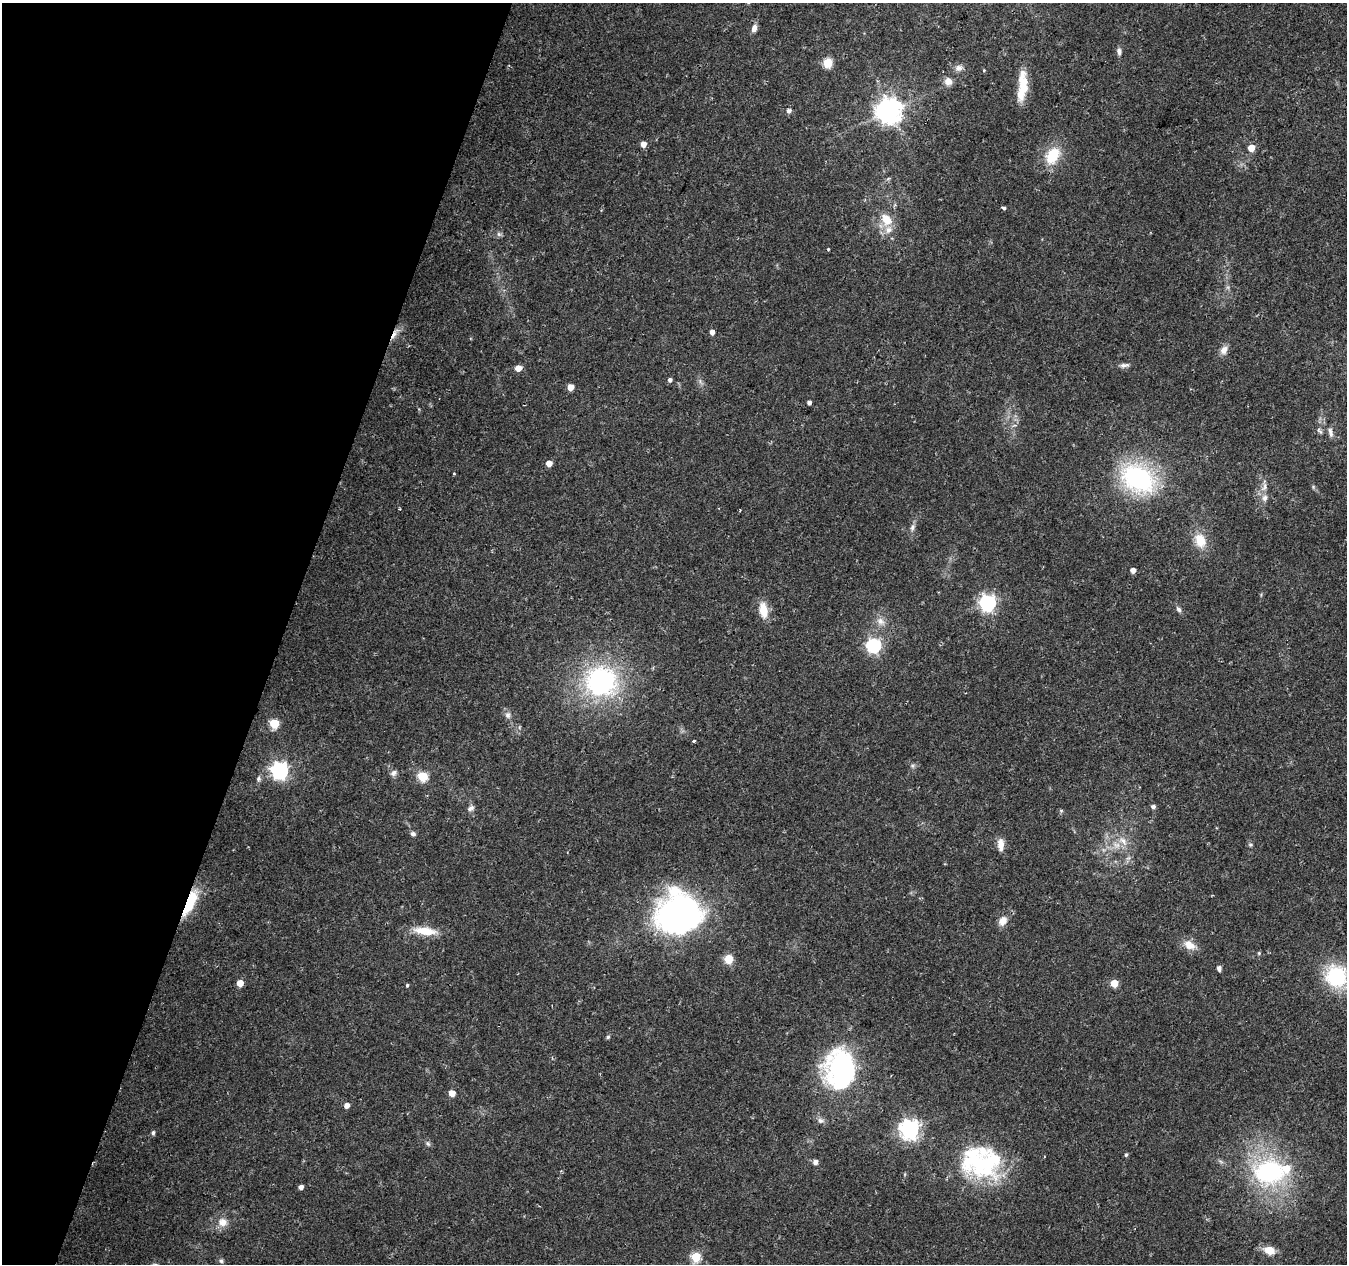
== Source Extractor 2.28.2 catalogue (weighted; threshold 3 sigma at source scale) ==
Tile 9 of 4 x 4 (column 1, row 3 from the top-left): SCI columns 8-1352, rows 1542-2803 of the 5387 x 5542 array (HDU 1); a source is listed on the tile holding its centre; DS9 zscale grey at full resolution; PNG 1349 x 1266 px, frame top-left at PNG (2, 3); no overlay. Shown black and unused: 21% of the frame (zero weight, under 2 of 3 exposures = <1% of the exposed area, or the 3 px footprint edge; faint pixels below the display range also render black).
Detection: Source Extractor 2.28.2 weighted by HDU 2 'WHT'; one run over the whole footprint, this tile lists its part. Background 0.0295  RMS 0.0033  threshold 0.015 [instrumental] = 3 sigma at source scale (4.5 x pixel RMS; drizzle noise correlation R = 1.50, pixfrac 1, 0.0396/0.0396 arcsec/px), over >= 5 px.
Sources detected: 91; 3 inside a brighter object's white glare — not listed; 4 inside a brighter listed object's ellipse — not listed separately; the other 84 listed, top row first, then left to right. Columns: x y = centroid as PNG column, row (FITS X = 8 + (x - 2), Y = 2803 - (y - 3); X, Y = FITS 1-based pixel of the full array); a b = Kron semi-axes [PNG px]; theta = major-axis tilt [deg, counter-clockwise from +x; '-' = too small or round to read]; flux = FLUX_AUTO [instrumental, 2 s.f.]
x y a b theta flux
748 3 3 3 - 0.29
754 28 10 7 73 1.7
1119 51 8 6 -84 1.3
828 63 5 5 - 17
959 68 11 8 17 1.6
984 70 4 3 - 0.26
948 81 9 9 - 2.2
1022 86 35 10 84 9.2
789 111 5 5 - 1.3
889 111 8 8 - 360
643 144 5 5 - 3.1
1251 148 5 5 - 5.4
1052 156 18 12 59 11
1003 208 4 3 - 1.8
886 219 15 11 -57 5.6
499 234 7 6 - 0.76
828 249 3 3 - 0.53
712 332 5 4 - 1.8
395 334 20 5 57 2.5
1224 350 12 9 63 2.1
1124 365 14 6 6 1.3
518 368 5 5 - 3.4
670 380 5 4 - 1
570 387 5 5 - 4.4
809 403 4 4 - 1.1
1319 431 11 4 -47 0.75
1330 432 14 5 -77 1.3
549 463 5 4 - 3.4
454 474 3 3 - 0.62
1138 478 30 23 -33 54
1264 487 13 5 79 1.7
740 510 2 2 - 0.32
912 527 11 6 67 1.2
1200 540 17 12 -70 6.7
1133 570 4 4 - 2.3
987 603 7 6 - 110
1178 609 8 5 -51 0.93
763 610 20 10 -81 5.3
880 621 11 10 - 2.4
873 646 6 6 - 66
601 681 34 31 -1 54
508 715 9 7 -88 1.4
274 724 5 5 - 18
694 741 3 3 - 0.65
280 771 7 7 - 130
393 773 10 7 41 1.2
423 776 5 5 - 21
258 779 8 6 88 0.96
1153 807 5 5 - 0.97
471 808 10 7 32 1.2
1061 811 6 4 0 0.44
413 834 7 6 - 0.91
1123 841 17 9 -50 3.4
1001 845 16 8 -89 2.9
1250 845 6 5 - 0.52
189 903 25 8 64 17
687 911 53 39 -2 93
1003 921 12 9 57 2.9
425 931 31 10 -6 7.4
1189 945 17 11 -27 3.8
1259 953 5 4 - 0.42
728 959 5 5 - 15
1219 968 6 5 - 0.9
1336 976 21 20 - 25
240 983 5 5 - 4.8
1114 983 5 5 - 8
407 985 4 3 - 0.48
608 1037 5 5 - 0.61
841 1068 44 37 76 49
452 1093 5 5 - 4.9
347 1105 5 5 - 2
821 1121 9 7 -2 1.3
910 1129 7 7 - 180
153 1133 5 4 - 0.79
428 1144 7 5 -43 0.7
1126 1155 5 4 - 0.59
815 1162 7 7 - 1.2
977 1163 51 37 -48 39
1269 1172 36 29 -1 46
301 1187 4 4 - 1.6
223 1222 13 12 - 3.3
1269 1250 7 6 - 8.1
696 1257 5 5 - 21
221 1261 6 6 - 0.72
Overlapping masked pixels (flux is a lower limit): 2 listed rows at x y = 395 334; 189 903
Isophote crosses this tile's border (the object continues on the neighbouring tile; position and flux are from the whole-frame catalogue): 1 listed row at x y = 748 3